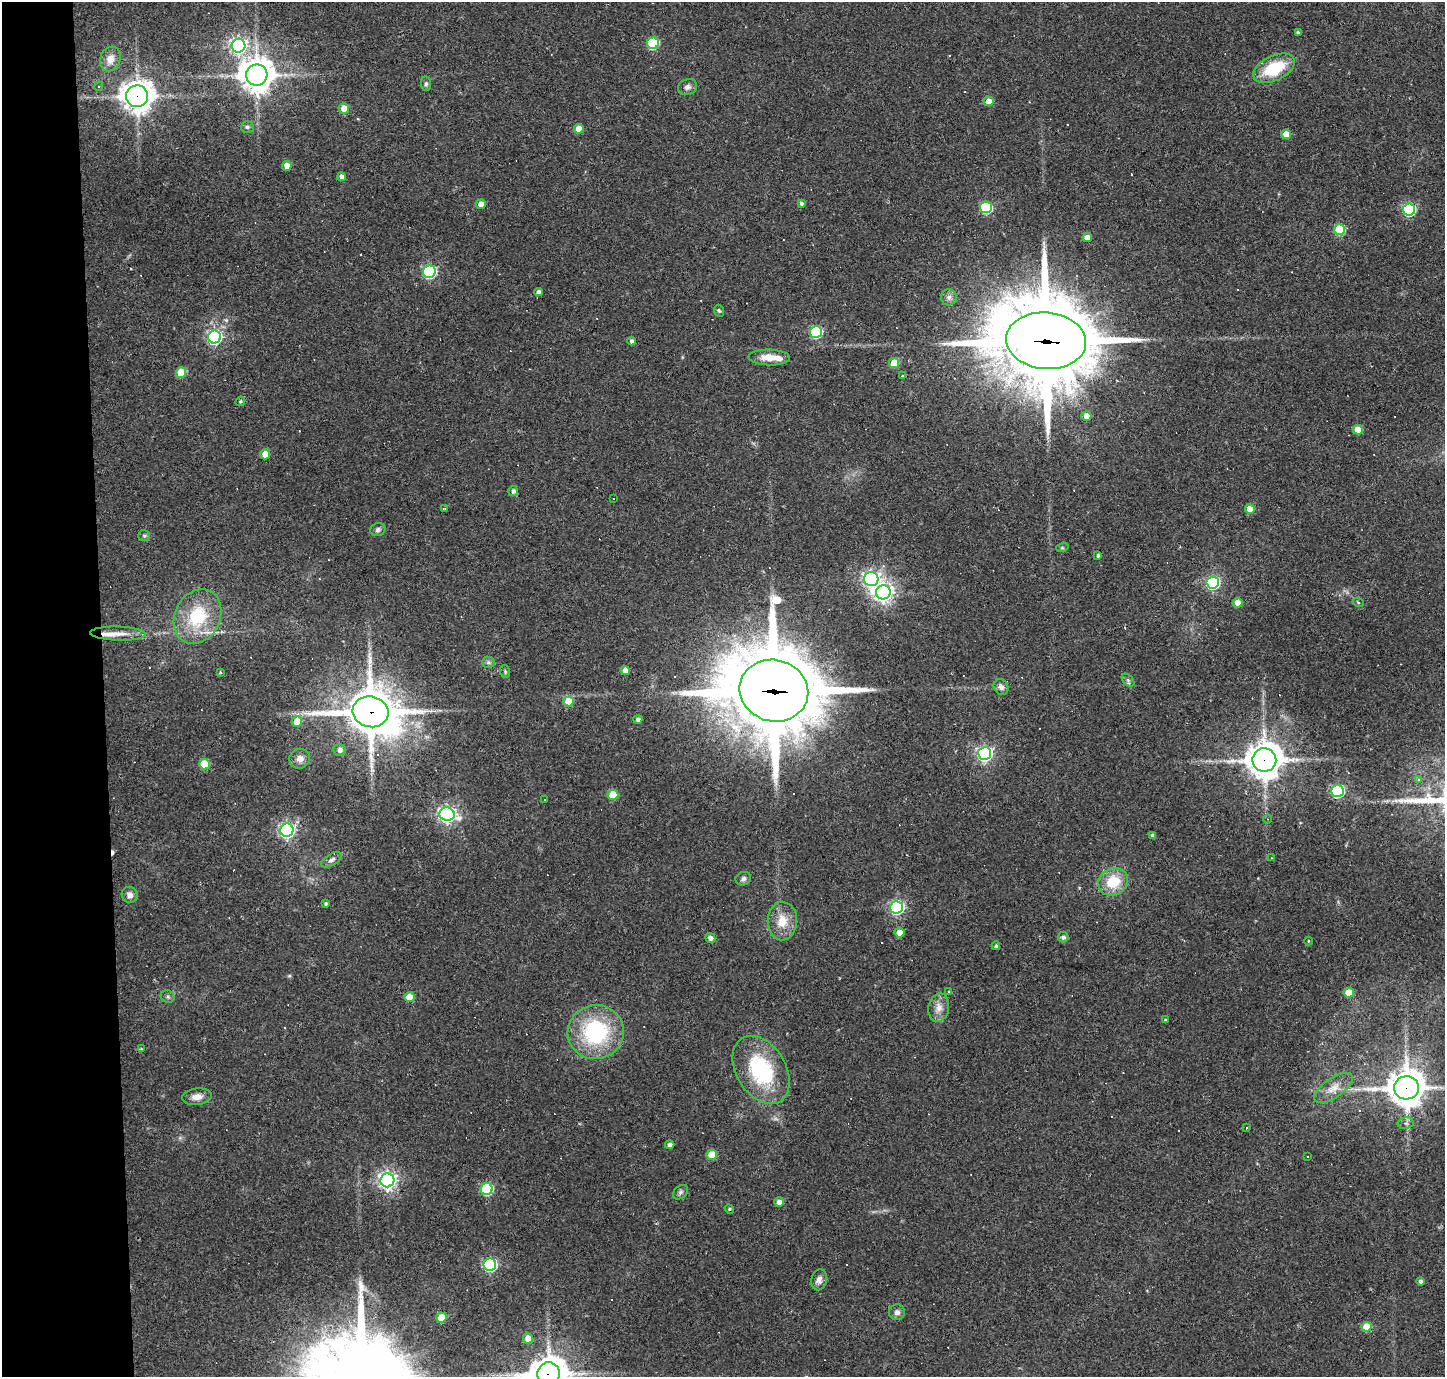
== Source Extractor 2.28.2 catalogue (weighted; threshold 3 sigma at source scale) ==
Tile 4 of 3 x 3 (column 1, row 2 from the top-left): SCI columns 1-1443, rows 1467-2841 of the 4328 x 4305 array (HDU 1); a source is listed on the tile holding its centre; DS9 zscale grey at full resolution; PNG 1447 x 1379 px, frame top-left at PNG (2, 2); each listed source drawn as its Kron ellipse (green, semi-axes under 4 px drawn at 4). Shown black and unused: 7% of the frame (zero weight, under 2 of 3 exposures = <1% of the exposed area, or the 3 px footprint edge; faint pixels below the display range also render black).
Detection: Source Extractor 2.28.2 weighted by HDU 2 'WHT'; one run over the whole footprint, this tile lists its part. Background 0.085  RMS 0.0059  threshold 0.0266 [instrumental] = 3 sigma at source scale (4.5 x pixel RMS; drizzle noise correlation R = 1.50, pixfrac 1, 0.05/0.05 arcsec/px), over >= 5 px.
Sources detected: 140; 16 cosmic-ray / hot-pixel residue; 1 long thin detection or spike segment (spike, bleed or trail) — neither listed nor drawn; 2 inside a brighter listed object's ellipse — not listed separately; the other 121 listed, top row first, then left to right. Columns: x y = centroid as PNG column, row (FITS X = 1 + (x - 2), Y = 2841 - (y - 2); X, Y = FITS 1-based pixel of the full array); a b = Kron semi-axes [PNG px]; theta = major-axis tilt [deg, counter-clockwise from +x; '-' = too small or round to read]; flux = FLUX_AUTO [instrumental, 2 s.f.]
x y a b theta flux
1298 33 4 3 - 1.2
653 43 6 5 - 48
239 46 7 7 - 200
110 59 13 10 70 5.9
1274 68 22 12 26 27
257 75 10 10 - 1100
426 84 7 5 -83 1.4
99 86 5 4 - 0.73
688 87 10 8 23 2.4
137 96 11 10 - 800
989 101 5 4 - 6.6
344 108 5 5 - 6.5
247 127 6 5 - 1.2
579 129 5 5 - 8.1
1286 134 5 4 - 9.5
287 166 5 5 - 4.8
341 177 4 4 - 3.1
801 203 4 4 - 1.4
481 204 5 4 - 4.9
986 207 6 6 - 53
1409 209 6 6 - 86
1339 230 5 5 - 34
1087 237 5 4 - 5.5
429 272 6 6 - 89
538 292 4 4 - 2.7
949 297 8 7 - 2.3
719 311 6 4 -66 0.9
816 332 6 6 - 63
214 337 6 6 - 140
632 341 4 4 - 1.8
1046 341 40 28 -5 9400
769 357 20 8 -1 8.8
894 363 5 5 - 15
181 372 5 5 - 17
902 376 3 3 - 1.2
240 401 5 4 - 0.88
1086 416 5 5 - 6
1358 430 5 5 - 12
265 454 5 5 - 8.6
513 491 5 5 - 1.8
613 498 3 3 - 0.96
444 509 4 2 - 0.51
1250 509 5 4 - 9.3
378 530 7 6 - 1.9
144 536 6 5 - 1.1
1062 548 6 4 17 0.83
1098 555 3 3 - 1.1
871 579 7 7 - 190
1213 582 6 6 - 100
883 592 7 7 - 310
1358 602 5 3 - 0.61
1238 603 5 4 - 5.9
197 616 28 22 63 34
118 634 28 7 -2 7.2
488 662 6 5 - 1.4
625 670 4 4 - 5
220 672 3 3 - 0.58
505 672 6 5 - 0.94
1128 680 7 5 -45 1.4
1001 687 8 7 - 2.4
774 691 34 31 -14 8700
568 701 5 5 - 16
370 712 18 15 -14 2500
638 719 4 4 - 2.1
297 721 5 5 - 11
340 750 6 6 - 2.6
985 754 6 6 - 160
300 759 10 10 - 4.3
1264 760 12 11 - 1000
204 764 5 5 - 20
1419 780 4 4 - 1
1337 791 6 6 - 86
613 795 5 5 - 18
545 800 3 3 - 1.7
447 814 7 6 - 200
1267 819 4 3 - 0.49
287 830 6 6 - 170
1153 835 4 4 - 1.7
1271 858 3 2 - 0.44
331 860 11 5 32 2.2
743 879 8 6 25 1.8
1113 882 15 13 27 18
130 895 8 7 - 2.9
326 904 4 3 - 1.1
897 907 6 6 - 120
782 921 19 14 89 11
899 932 5 5 - 5.3
1063 937 5 5 - 1.7
710 938 5 4 - 2.8
1308 941 4 3 - 0.46
996 946 4 4 - 1.2
949 992 4 4 - 0.68
1349 993 5 5 - 14
168 996 7 6 - 1.4
409 997 5 5 - 12
939 1008 14 10 80 5.4
1165 1020 3 3 - 0.8
596 1032 28 27 - 58
141 1049 4 4 - 0.49
761 1070 37 24 -58 54
1333 1088 22 10 34 7.2
1407 1088 12 11 - 1200
197 1097 15 8 7 4.6
1406 1123 8 6 11 1.8
1247 1127 3 2 - 0.45
670 1145 5 4 - 2.4
712 1155 5 5 - 13
1308 1156 3 3 - 0.84
387 1180 7 7 - 270
487 1189 6 6 - 54
680 1192 8 6 42 1.6
779 1202 5 5 - 4.3
729 1209 5 4 - 0.84
490 1265 6 6 - 94
819 1280 10 8 78 3
1421 1281 4 4 - 1.5
897 1312 8 8 - 2.4
441 1318 5 5 - 12
1367 1327 5 5 - 16
528 1338 5 5 - 6.5
549 1374 11 11 - 1000
Overlapping masked pixels (flux is a lower limit): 7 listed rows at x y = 137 96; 1046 341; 774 691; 370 712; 1264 760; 1407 1088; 549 1374
Isophote crosses this tile's border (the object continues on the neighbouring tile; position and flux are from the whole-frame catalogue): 1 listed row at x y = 549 1374